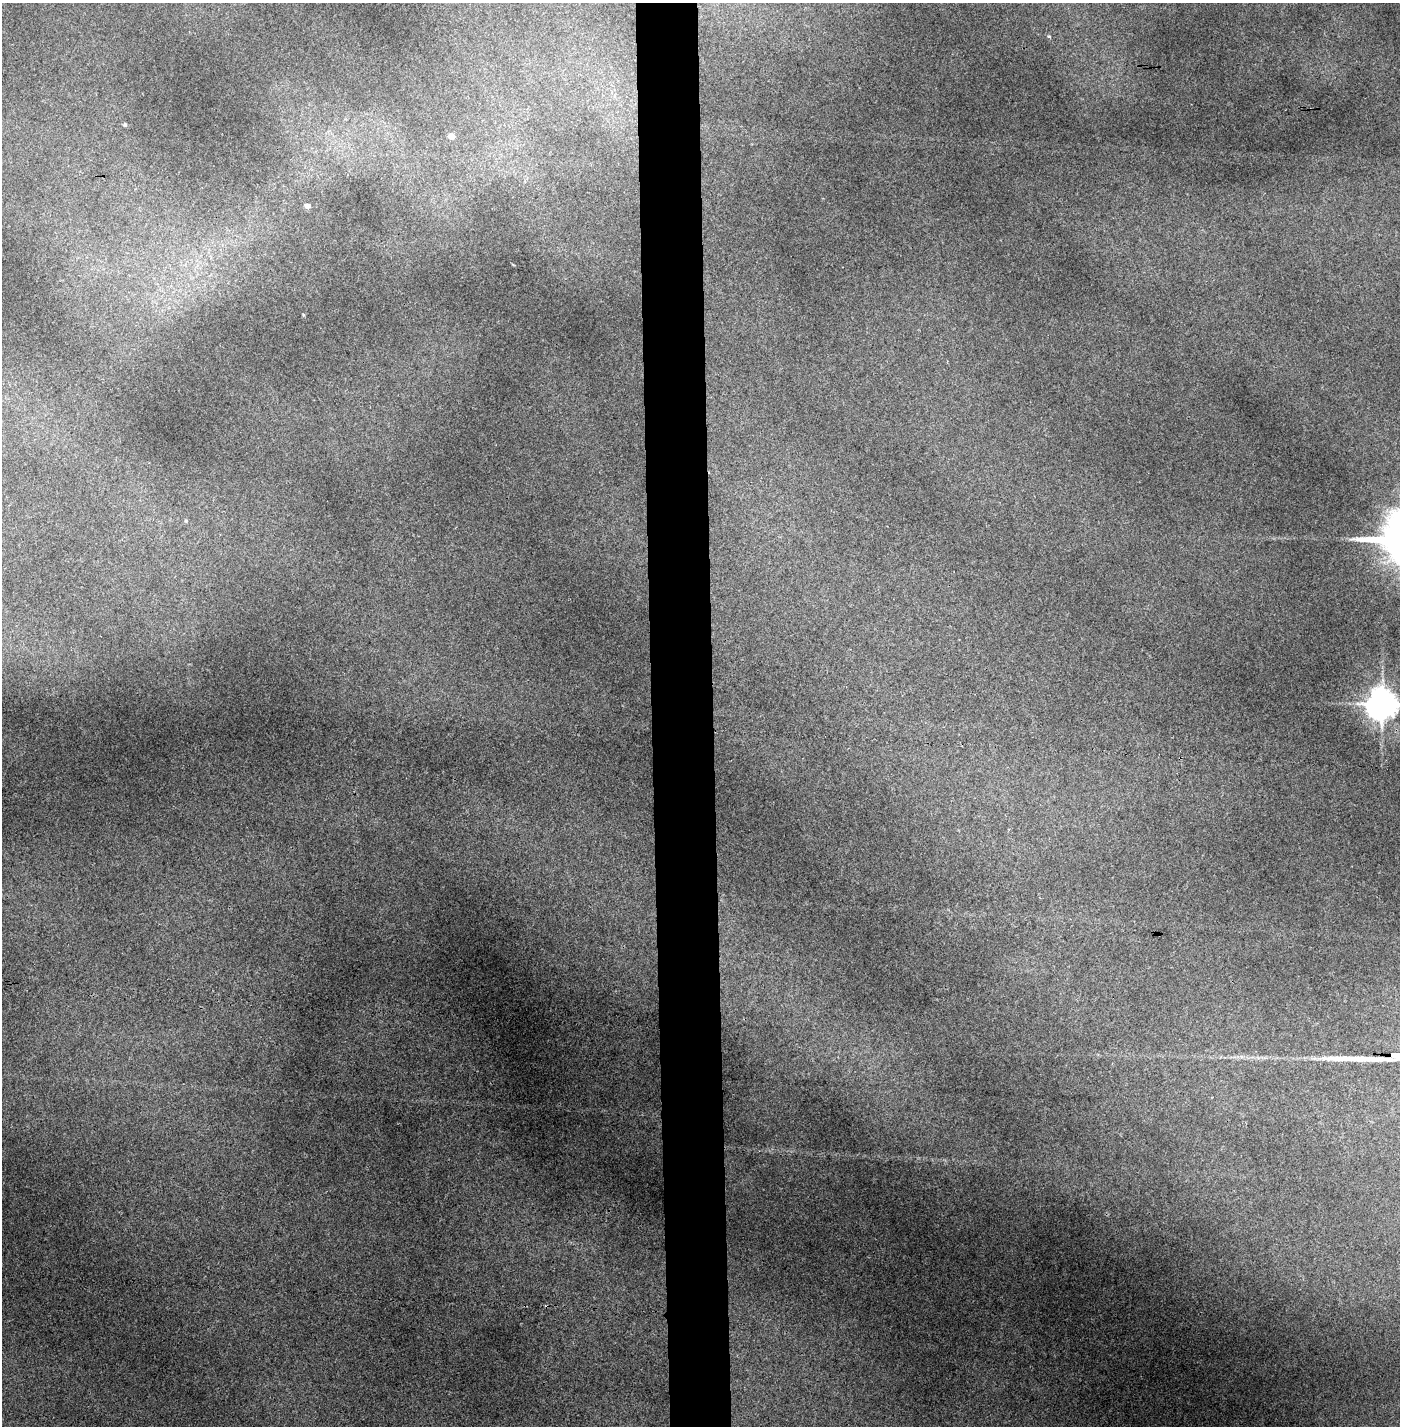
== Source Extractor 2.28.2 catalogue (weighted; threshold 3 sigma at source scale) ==
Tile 5 of 3 x 3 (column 2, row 2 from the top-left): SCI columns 1450-2847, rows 1424-2847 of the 4295 x 4271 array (HDU 1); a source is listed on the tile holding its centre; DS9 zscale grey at full resolution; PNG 1402 x 1428 px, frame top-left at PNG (2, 3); no overlay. Shown black and unused: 4% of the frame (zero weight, under 3 of 4 exposures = <1% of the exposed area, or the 3 px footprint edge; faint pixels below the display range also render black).
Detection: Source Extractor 2.28.2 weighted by HDU 2 'WHT'; one run over the whole footprint, this tile lists its part. Background 0.205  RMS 0.009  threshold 0.0406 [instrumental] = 3 sigma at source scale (4.5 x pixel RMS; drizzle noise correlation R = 1.50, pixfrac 1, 0.05/0.05 arcsec/px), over >= 5 px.
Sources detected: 7; all 7 listed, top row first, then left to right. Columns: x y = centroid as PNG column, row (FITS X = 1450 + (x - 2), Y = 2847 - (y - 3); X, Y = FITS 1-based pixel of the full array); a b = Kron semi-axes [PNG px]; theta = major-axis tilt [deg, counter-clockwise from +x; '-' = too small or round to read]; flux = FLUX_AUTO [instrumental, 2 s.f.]
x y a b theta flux
1049 36 5 3 - 0.71
125 125 4 4 - 1.2
451 136 5 5 - 8.8
307 206 5 5 - 4.1
186 521 5 4 - 1.2
1382 704 9 9 - 1700
1399 1055 14 3 -2 3000
Overlapping masked pixels (flux is a lower limit): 1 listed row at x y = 1399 1055
Isophote crosses this tile's border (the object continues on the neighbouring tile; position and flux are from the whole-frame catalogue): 2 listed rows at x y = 1382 704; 1399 1055